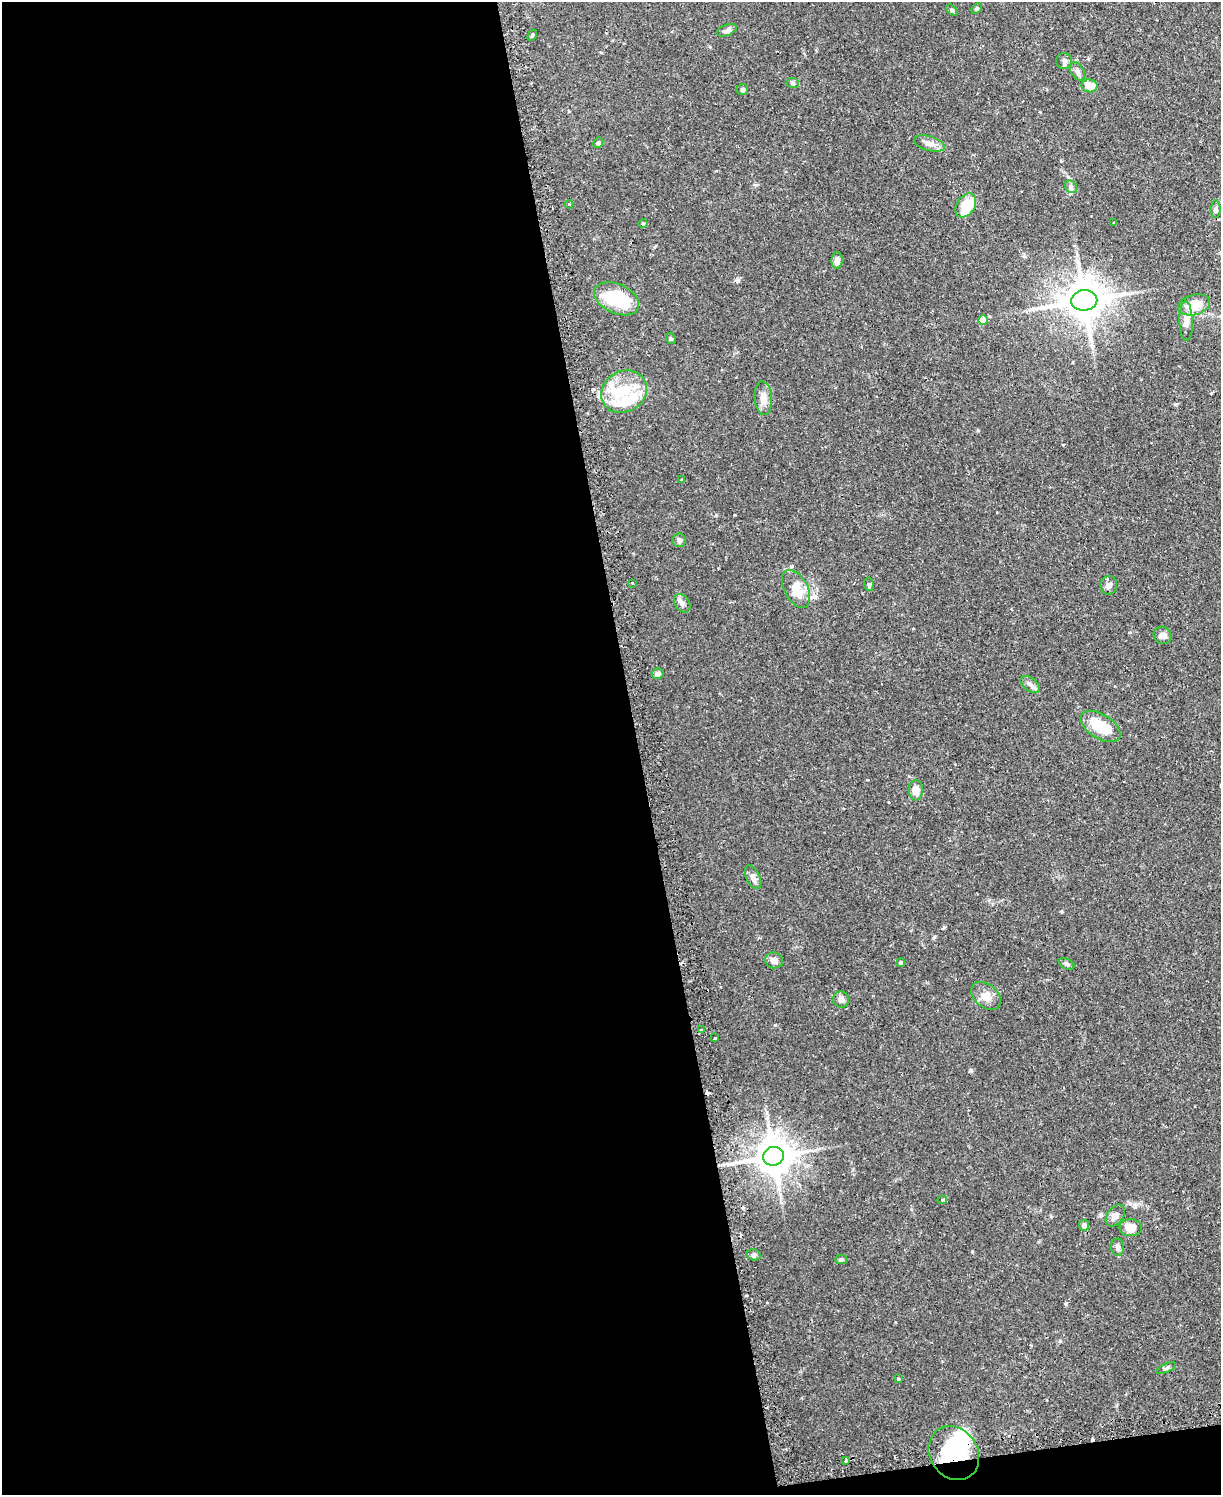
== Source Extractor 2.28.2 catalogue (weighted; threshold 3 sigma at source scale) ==
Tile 9 of 4 x 3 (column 1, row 3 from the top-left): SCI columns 32-1250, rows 159-1651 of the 4939 x 4911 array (HDU 1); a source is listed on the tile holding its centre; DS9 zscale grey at full resolution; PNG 1223 x 1497 px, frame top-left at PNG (2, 2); each listed source drawn as its Kron ellipse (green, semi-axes under 4 px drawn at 4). Shown black and unused: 53% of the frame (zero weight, under 2 of 3 exposures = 4% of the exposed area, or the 3 px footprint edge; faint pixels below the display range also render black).
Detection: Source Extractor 2.28.2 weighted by HDU 2 'WHT'; one run over the whole footprint, this tile lists its part. Background 0.0811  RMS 0.0052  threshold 0.0233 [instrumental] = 3 sigma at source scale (4.5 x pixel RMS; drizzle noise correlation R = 1.50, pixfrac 1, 0.05/0.05 arcsec/px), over >= 5 px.
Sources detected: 70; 2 inside a brighter object's white glare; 7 cosmic-ray / hot-pixel residue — neither listed nor drawn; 3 inside a brighter listed object's ellipse — not listed separately; the other 58 listed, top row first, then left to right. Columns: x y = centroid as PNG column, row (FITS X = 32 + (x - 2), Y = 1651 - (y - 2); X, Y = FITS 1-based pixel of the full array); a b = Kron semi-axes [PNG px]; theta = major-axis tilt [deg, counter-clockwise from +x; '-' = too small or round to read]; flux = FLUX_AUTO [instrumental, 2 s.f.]
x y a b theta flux
976 9 6 4 43 0.89
952 10 6 4 -44 0.74
727 30 10 5 20 1.9
532 35 6 4 61 0.61
1064 61 8 7 - 1.6
1078 71 10 6 -60 1.8
793 83 6 5 - 0.9
1089 86 8 6 -8 6.1
742 90 5 5 - 1.2
598 143 5 4 - 0.84
929 144 16 7 -15 3.3
1071 187 7 5 -47 1.3
569 204 4 3 - 0.6
966 205 13 9 57 16
1216 209 8 5 90 1.2
643 223 4 4 - 0.58
1114 223 3 2 - 0.53
837 260 8 5 87 3.1
617 299 24 14 -25 28
1084 300 13 10 8 1500
1194 305 16 10 16 9.1
983 320 4 4 - 7.4
1186 321 20 6 -88 3.5
671 338 6 4 -68 0.79
624 392 24 20 29 17
763 398 17 9 -86 4.4
682 480 3 3 - 1.8
679 540 7 6 - 1.2
632 583 3 3 - 0.43
869 584 7 5 -82 0.84
1109 585 9 8 - 2.2
796 589 21 11 -63 8.6
682 603 10 7 -54 2
1163 635 9 8 - 2.3
658 674 6 5 - 2.1
1030 685 11 6 -39 2
1100 726 22 12 -32 14
916 790 10 7 -89 4.4
753 877 12 6 -65 2.7
774 960 9 8 - 2.5
901 963 4 4 - 0.6
1067 964 8 5 -26 1.2
986 996 17 11 -41 5.1
841 999 8 8 - 2.5
702 1030 3 3 - 1.4
715 1038 3 3 - 1.2
773 1156 10 9 - 1200
942 1200 5 4 - 0.9
1115 1216 12 8 55 2.9
1084 1225 5 5 - 2.3
1131 1228 11 8 -1 5.9
1117 1247 8 6 -82 1.4
754 1255 7 5 -15 1.3
841 1259 5 4 - 0.97
1166 1368 10 3 25 0.98
898 1379 3 3 - 0.51
954 1453 28 24 -56 32
846 1461 3 2 - 0.91
Overlapping masked pixels (flux is a lower limit): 1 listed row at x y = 954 1453
Unlisted compact peaks at least as high as the median listed source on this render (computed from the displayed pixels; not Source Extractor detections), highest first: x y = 737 281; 971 1070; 775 1025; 791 566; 1060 1341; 1066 1304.